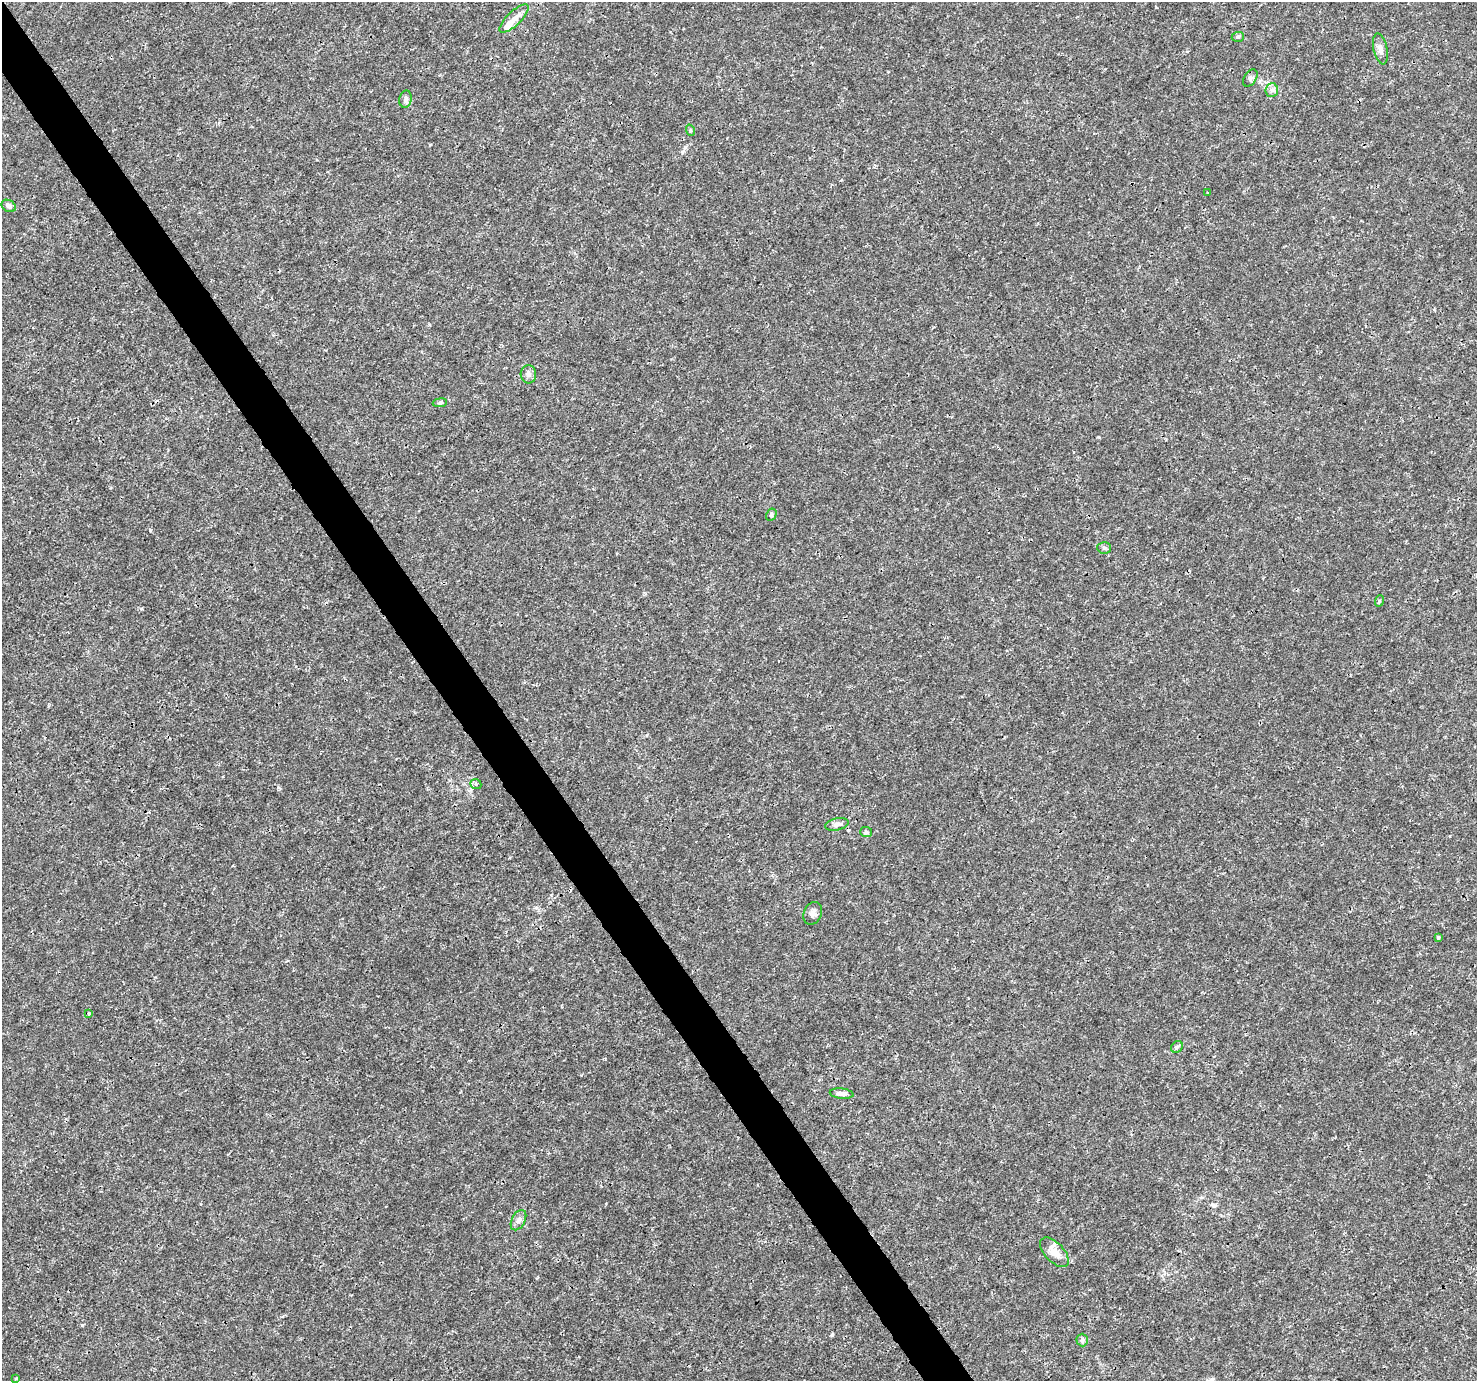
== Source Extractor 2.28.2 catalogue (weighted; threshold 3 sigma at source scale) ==
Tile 11 of 4 x 4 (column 3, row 3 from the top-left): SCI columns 2955-4429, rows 1562-2940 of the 5904 x 5819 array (HDU 1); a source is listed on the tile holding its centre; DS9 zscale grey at full resolution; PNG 1479 x 1383 px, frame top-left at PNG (2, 2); each listed source drawn as its Kron ellipse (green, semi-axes under 4 px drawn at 4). Shown black and unused: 3% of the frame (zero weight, under 3 of 4 exposures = <1% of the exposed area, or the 3 px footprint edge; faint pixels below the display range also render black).
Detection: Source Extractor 2.28.2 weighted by HDU 2 'WHT'; one run over the whole footprint, this tile lists its part. Background 0.0025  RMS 0.0011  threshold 0.00494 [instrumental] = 3 sigma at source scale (4.5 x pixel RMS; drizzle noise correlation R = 1.50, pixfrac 1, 0.0396/0.0396 arcsec/px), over >= 5 px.
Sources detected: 30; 1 inside a brighter object's white glare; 1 cosmic-ray / hot-pixel residue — neither listed nor drawn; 2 inside a brighter listed object's ellipse — not listed separately; the other 26 listed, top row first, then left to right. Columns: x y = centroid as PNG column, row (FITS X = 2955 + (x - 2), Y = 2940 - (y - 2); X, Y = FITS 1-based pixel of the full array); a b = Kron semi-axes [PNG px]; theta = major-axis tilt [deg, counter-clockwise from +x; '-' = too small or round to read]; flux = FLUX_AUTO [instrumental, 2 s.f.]
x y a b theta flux
514 18 19 7 44 0.95
1238 37 6 5 - 0.18
1380 49 16 7 -77 0.59
1250 78 9 6 55 0.29
1272 90 7 6 - 0.34
406 99 9 6 78 0.33
690 130 6 3 -72 0.14
1208 193 3 2 - 0.093
9 206 7 5 -29 0.44
528 374 9 8 - 0.44
440 403 7 3 8 0.17
771 515 6 5 - 0.19
1104 548 7 6 - 0.24
1379 601 6 3 72 0.13
476 784 6 4 -21 0.21
837 824 12 6 12 0.44
866 832 6 5 - 0.19
813 913 11 9 67 0.52
1438 937 4 3 - 0.16
89 1014 3 3 - 0.26
1177 1047 6 5 - 0.2
842 1094 12 5 -6 0.49
518 1220 11 6 62 0.49
1054 1252 18 9 -46 1.3
1082 1340 6 6 - 0.23
16 1378 4 3 - 0.1
Unlisted compact peaks at least as high as the median listed source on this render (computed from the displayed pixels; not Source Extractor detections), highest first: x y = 150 530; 82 1325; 832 1335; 1098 437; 278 787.